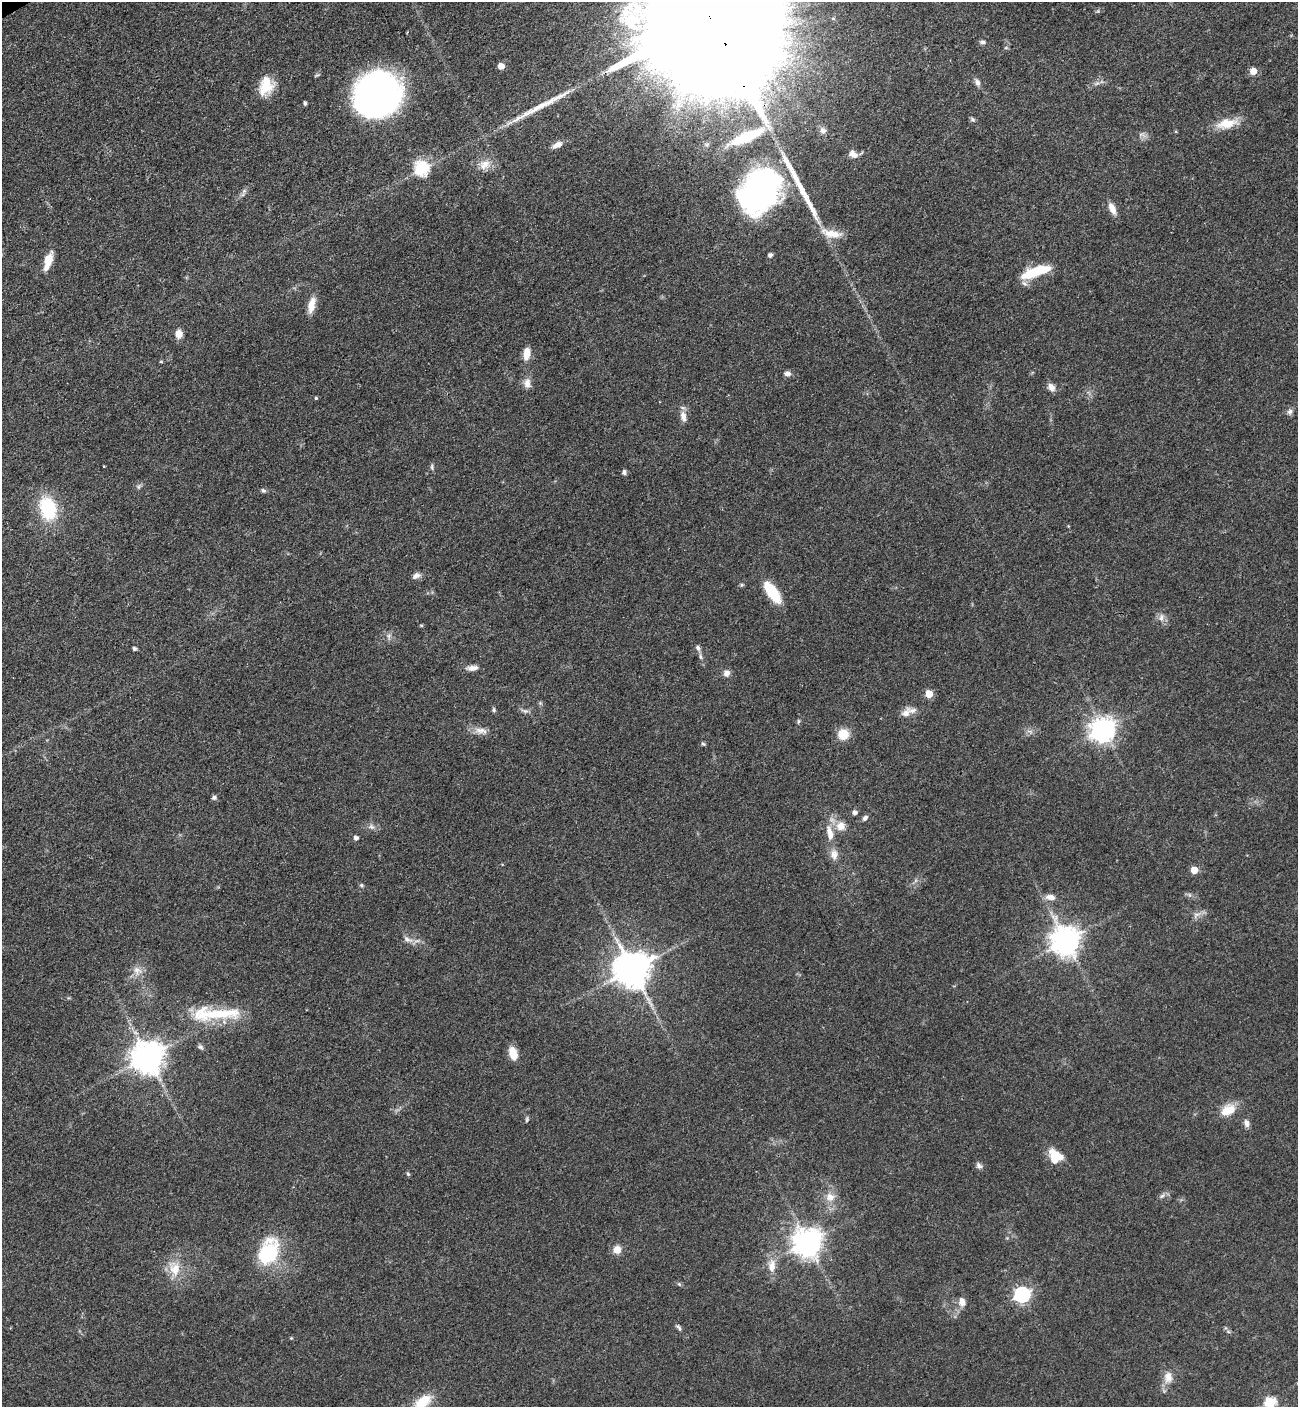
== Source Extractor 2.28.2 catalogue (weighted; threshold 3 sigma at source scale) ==
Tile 11 of 4 x 4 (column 3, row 3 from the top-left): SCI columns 2973-4268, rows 1506-2910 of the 5807 x 5820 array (HDU 1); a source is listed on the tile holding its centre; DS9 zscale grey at full resolution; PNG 1300 x 1409 px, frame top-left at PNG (2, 2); no overlay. Shown black and unused: <1% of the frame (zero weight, under 3 of 4 exposures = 9% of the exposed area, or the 3 px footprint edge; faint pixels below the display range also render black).
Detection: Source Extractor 2.28.2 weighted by HDU 2 'WHT'; one run over the whole footprint, this tile lists its part. Background 0.0416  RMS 0.0055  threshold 0.025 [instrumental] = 3 sigma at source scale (4.5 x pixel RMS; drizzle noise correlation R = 1.50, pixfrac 1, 0.05/0.05 arcsec/px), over >= 5 px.
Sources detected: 104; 2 long thin detections or spike segments (spike, bleed or trail) — not listed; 3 inside a brighter listed object's ellipse — not listed separately; the other 99 listed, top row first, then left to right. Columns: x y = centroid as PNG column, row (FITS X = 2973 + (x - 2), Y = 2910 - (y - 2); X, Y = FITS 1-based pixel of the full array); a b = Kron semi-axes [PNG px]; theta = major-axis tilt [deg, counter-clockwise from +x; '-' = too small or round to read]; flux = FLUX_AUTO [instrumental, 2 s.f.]
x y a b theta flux
709 15 107 26 -64 77000
982 42 7 5 -1 1.3
501 66 5 5 - 6.6
1253 71 5 5 - 8.7
978 83 9 6 -75 2.2
265 88 22 15 34 11
377 96 42 38 34 210
305 103 4 3 - 0.95
972 119 7 5 -18 1
1226 124 27 12 12 10
823 130 9 8 - 2
747 137 52 12 23 23
557 145 13 7 22 3.4
853 154 13 9 -33 3.4
485 164 16 11 25 5.9
421 168 21 20 - 16
244 191 5 5 - 1.2
760 191 51 36 56 140
1112 209 14 7 -65 4.8
831 234 29 9 -12 8
770 255 5 4 - 1.8
48 260 17 8 70 7.8
1035 272 35 10 19 19
311 305 19 8 77 6.7
179 334 10 9 - 3.9
526 354 13 7 84 6.4
161 362 5 3 - 0.5
787 373 7 6 - 2.3
527 383 12 9 -89 3.6
1051 387 11 7 -53 3.2
316 398 4 4 - 0.73
1290 411 8 7 - 1.7
683 416 16 8 -79 3.7
104 466 3 2 - 0.38
432 467 9 4 -86 1
624 472 7 5 87 1.3
138 487 7 4 71 1
263 491 7 5 -33 1.1
48 508 20 14 -74 35
416 576 11 6 27 2.6
741 585 5 3 - 0.72
772 592 26 11 -55 16
1161 617 10 6 83 2.5
421 625 5 3 - 0.61
389 636 7 4 -72 1.3
698 648 8 6 -63 1.7
134 649 4 4 - 1.3
473 668 14 6 6 3.4
726 673 8 8 - 2.8
929 694 5 5 - 13
494 710 8 4 90 0.84
525 711 9 5 -14 1.5
906 713 18 10 57 4.7
798 721 6 4 89 0.75
1103 730 8 8 - 500
481 731 19 8 -10 4.4
843 734 12 12 - 9.1
703 744 6 4 -41 0.83
214 797 6 6 - 1.3
854 812 5 4 - 2.2
865 818 8 5 46 1.5
841 826 12 11 - 5.9
371 827 9 6 -33 1.8
829 831 14 8 -78 4.3
356 838 4 4 - 1.8
834 854 14 9 -86 4.1
1194 870 5 5 - 11
361 885 5 5 - 0.81
1050 897 13 7 -6 3.8
1196 915 10 5 24 2.2
407 939 14 7 -24 3
1065 941 9 9 - 770
632 969 10 10 - 1400
137 970 13 11 -64 4.6
215 1014 70 15 1 32
200 1047 8 6 -17 1.2
513 1053 15 8 -73 6.9
148 1057 9 9 - 1000
1227 1110 19 11 31 10
527 1119 8 4 83 0.88
1246 1123 9 7 -70 2.6
1055 1156 16 13 -42 11
979 1166 9 6 -47 1.7
408 1174 6 4 -44 0.73
1162 1196 7 5 44 1.4
830 1197 13 11 -31 5.6
807 1243 9 8 - 730
617 1250 9 9 - 4.9
268 1252 26 17 67 39
772 1266 15 9 81 5.7
175 1269 20 15 -81 11
679 1284 6 4 -45 0.76
1022 1294 7 6 - 150
962 1302 11 8 -81 3.8
679 1327 9 5 -46 1.2
291 1338 4 4 - 0.5
1168 1377 15 11 -87 5.6
423 1402 22 13 41 14
1270 1402 6 5 - 42
Overlapping masked pixels (flux is a lower limit): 3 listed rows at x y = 709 15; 760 191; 148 1057
Isophote crosses this tile's border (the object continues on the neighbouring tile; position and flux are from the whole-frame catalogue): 3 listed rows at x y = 709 15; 423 1402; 1270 1402